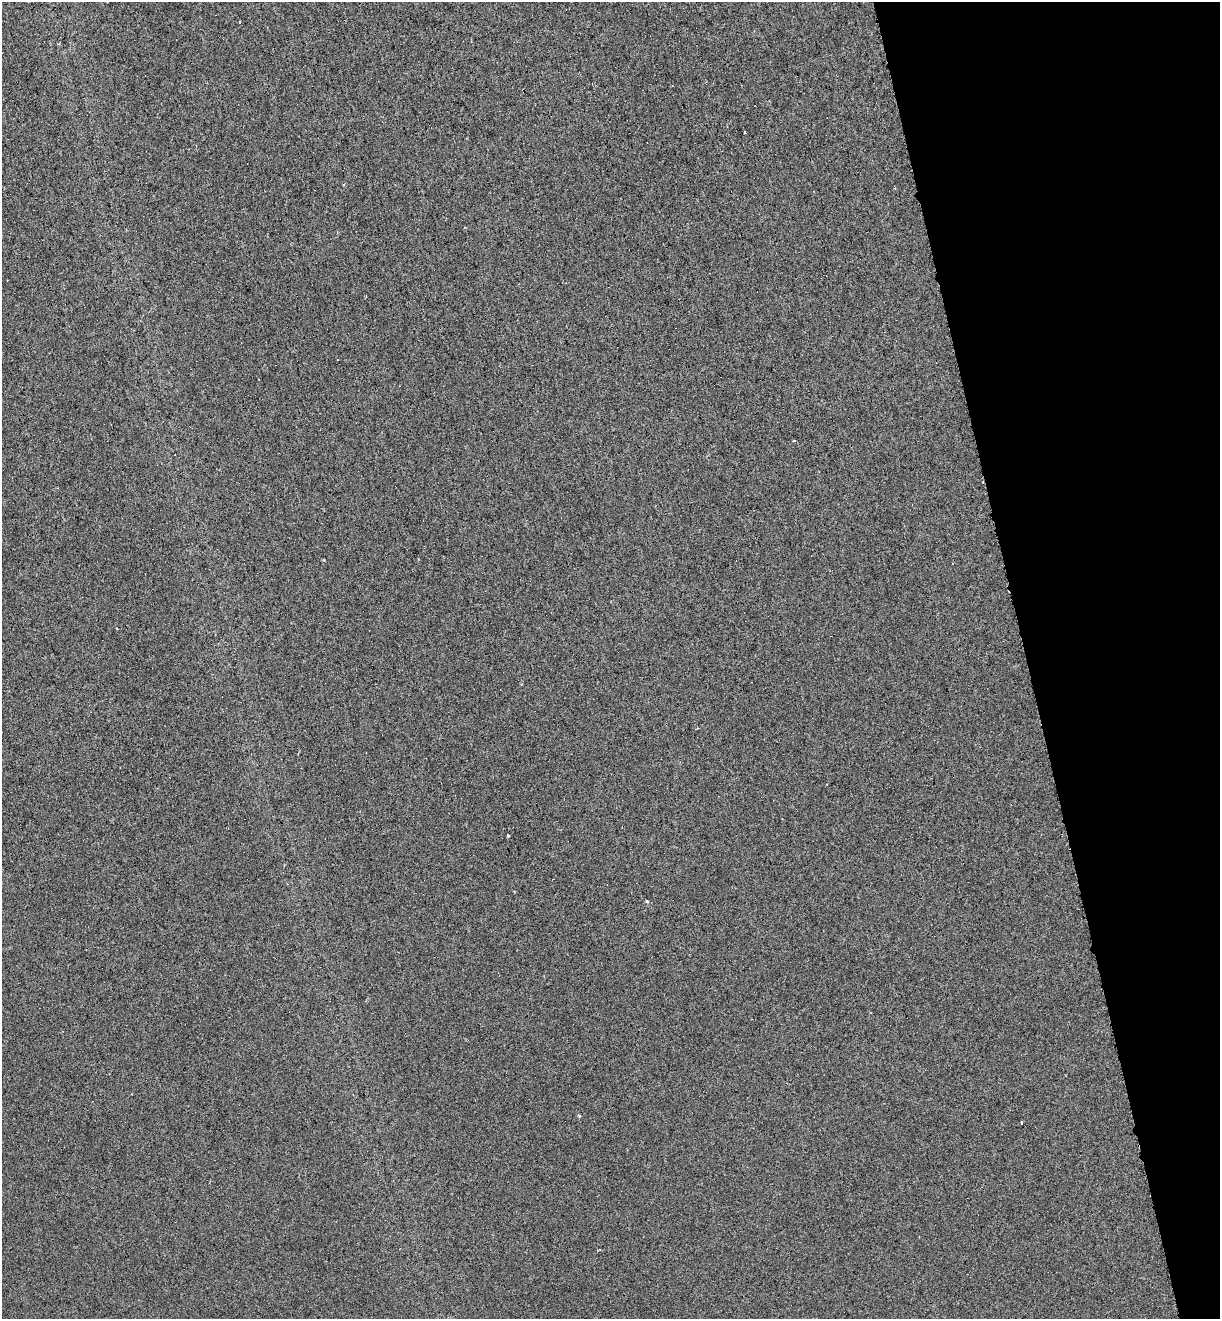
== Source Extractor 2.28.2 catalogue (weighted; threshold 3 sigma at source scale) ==
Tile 12 of 4 x 4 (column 4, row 3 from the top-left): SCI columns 3765-4982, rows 1343-2659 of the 5042 x 5323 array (HDU 1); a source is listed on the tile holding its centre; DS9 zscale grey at full resolution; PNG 1222 x 1321 px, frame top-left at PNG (2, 2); no overlay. Shown black and unused: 16% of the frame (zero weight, under 3 of 6 exposures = <1% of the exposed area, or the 3 px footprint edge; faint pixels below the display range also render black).
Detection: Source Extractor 2.28.2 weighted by HDU 2 'WHT'; one run over the whole footprint, this tile lists its part. Background 6.84e-04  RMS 0.0015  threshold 0.0062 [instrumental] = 3 sigma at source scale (4.09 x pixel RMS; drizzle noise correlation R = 1.36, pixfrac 0.8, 0.0396/0.0396 arcsec/px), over >= 5 px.
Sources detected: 8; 3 cosmic-ray / hot-pixel residue — not listed; the other 5 listed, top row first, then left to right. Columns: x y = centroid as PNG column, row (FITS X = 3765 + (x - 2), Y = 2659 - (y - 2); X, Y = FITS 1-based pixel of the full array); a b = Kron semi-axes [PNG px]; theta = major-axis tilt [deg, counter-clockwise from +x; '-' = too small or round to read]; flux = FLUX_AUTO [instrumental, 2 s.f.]
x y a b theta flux
240 22 3 2 - 0.1
745 133 3 3 - 1.3
508 835 3 3 - 0.14
647 901 4 3 - 0.15
579 1115 4 3 - 0.15